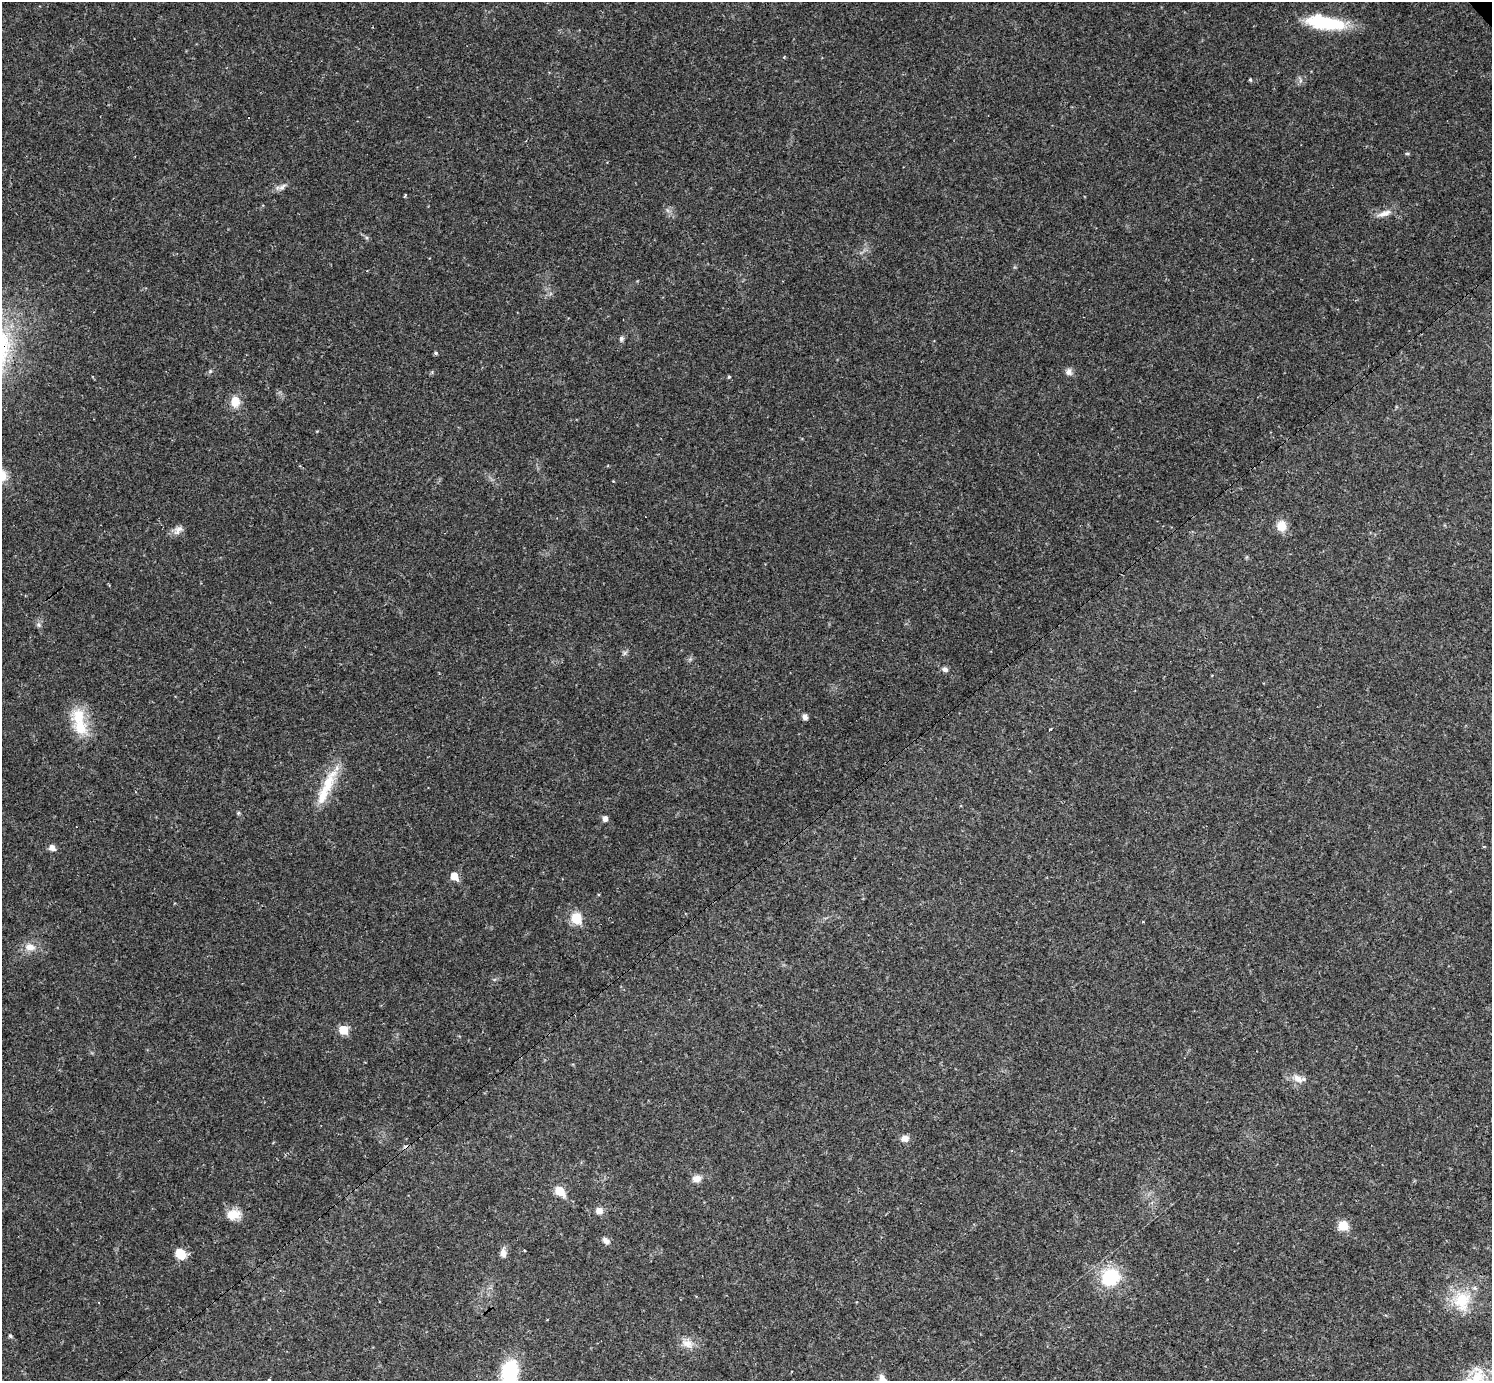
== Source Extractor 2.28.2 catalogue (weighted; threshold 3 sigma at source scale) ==
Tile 7 of 4 x 4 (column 3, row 2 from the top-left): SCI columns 2983-4472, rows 3051-4429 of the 5963 x 5960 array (HDU 1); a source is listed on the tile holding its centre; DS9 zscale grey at full resolution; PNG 1494 x 1383 px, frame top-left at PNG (2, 2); no overlay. Shown black and unused: <1% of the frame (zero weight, under 2 of 3 exposures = <1% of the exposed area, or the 3 px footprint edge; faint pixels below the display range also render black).
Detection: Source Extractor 2.28.2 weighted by HDU 2 'WHT'; one run over the whole footprint, this tile lists its part. Background 0.0325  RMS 0.005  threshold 0.0225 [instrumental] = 3 sigma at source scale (4.5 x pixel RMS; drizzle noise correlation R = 1.50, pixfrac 1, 0.05/0.05 arcsec/px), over >= 5 px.
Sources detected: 54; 2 cosmic-ray / hot-pixel residue — not listed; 3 inside a brighter listed object's ellipse — not listed separately; the other 49 listed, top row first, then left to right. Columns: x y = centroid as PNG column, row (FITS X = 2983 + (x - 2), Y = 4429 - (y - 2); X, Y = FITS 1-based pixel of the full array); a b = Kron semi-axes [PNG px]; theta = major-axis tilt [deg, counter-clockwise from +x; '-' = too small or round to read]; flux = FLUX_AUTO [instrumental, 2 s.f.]
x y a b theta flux
1325 22 44 15 -11 29
784 57 3 3 - 0.44
1250 80 4 3 - 0.66
1407 153 6 4 1 0.57
282 187 13 6 37 2.1
405 195 4 2 - 0.57
1384 213 21 7 19 3.8
621 339 7 6 - 1.2
436 353 5 4 - 0.79
210 371 5 5 - 0.81
1069 372 10 8 -80 2.1
729 377 4 3 - 0.63
235 402 13 10 87 6.8
1281 526 10 9 - 7.9
178 530 14 9 37 3.2
38 625 8 6 -46 1.4
624 653 7 4 89 1.1
945 669 9 6 -20 1.7
805 717 6 5 - 2
80 727 23 19 -54 15
1050 729 3 2 - 0.48
328 784 47 14 64 17
238 813 5 4 - 0.8
605 818 6 5 - 2.4
52 848 10 8 -38 2.2
454 876 6 5 - 9.2
576 918 10 9 - 12
1143 922 4 2 - 0.43
30 947 16 9 -7 5.1
343 1030 6 5 - 16
1298 1078 14 9 -35 4.2
905 1138 10 8 11 3.1
697 1178 11 8 5 3.6
560 1191 7 5 -47 18
599 1211 8 7 - 3.1
233 1214 18 12 25 7.3
1343 1225 7 7 - 13
606 1241 10 7 -37 2.3
524 1250 3 2 - 0.42
503 1253 12 9 -83 2.7
181 1254 9 8 - 10
1110 1277 19 16 39 27
1462 1301 29 23 84 19
10 1336 5 4 - 0.97
687 1343 18 11 -20 5.3
509 1372 19 13 76 41
269 1379 4 3 - 0.46
1476 1379 30 14 41 16
883 1380 14 8 -67 5.3
Isophote crosses this tile's border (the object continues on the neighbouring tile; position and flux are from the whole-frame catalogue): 3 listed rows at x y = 509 1372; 1476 1379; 883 1380